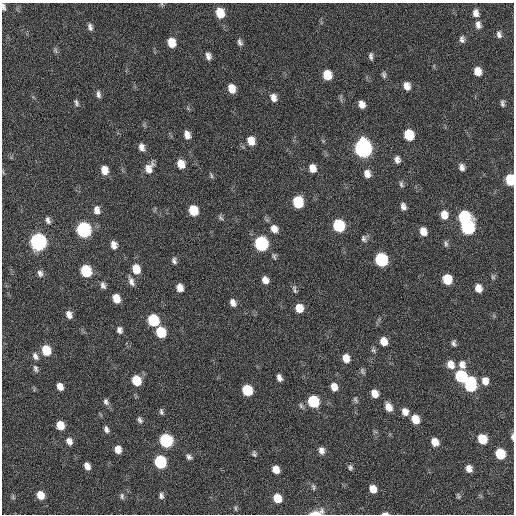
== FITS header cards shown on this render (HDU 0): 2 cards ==
NAXIS1  =                  512 / Axis length
NAXIS2  =                  512 / Axis length

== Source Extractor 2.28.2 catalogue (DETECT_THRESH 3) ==
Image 512 x 512 px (HDU 0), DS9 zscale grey, 1 PNG px = 1 image px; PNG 516 x 516 px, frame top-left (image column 1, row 512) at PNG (2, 3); no overlay
Background 24.5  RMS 5.5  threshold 16.6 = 3 sigma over >= 5 px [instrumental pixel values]
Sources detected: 132; all 132 listed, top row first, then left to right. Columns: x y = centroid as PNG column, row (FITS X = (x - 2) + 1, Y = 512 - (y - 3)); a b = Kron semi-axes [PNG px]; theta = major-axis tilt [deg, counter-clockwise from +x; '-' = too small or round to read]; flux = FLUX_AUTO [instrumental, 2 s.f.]
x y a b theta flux
3 7 8 4 -79 1000
220 13 9 7 -74 8400
476 13 9 7 -78 2200
478 25 10 7 -80 1800
90 27 9 6 -76 1300
499 34 9 6 -83 1300
462 39 8 6 -85 1300
172 42 8 7 - 5800
240 42 9 6 -72 1200
55 50 8 4 -60 720
208 56 9 6 -76 1700
371 56 9 5 -85 1100
478 71 7 6 - 4000
327 75 8 7 - 7100
384 75 8 5 -79 890
407 86 8 6 -74 3000
232 88 8 6 -70 4800
98 94 10 6 -82 1300
273 97 9 7 -70 2300
76 103 9 5 -66 940
502 103 7 4 -88 910
362 104 7 6 - 2600
187 135 9 6 -70 2700
409 135 8 7 - 12000
251 141 10 8 -72 4300
142 147 9 6 -72 2100
363 148 10 8 -80 150000
397 160 8 6 -79 1700
181 164 9 7 -70 4700
462 167 7 6 - 1600
149 168 13 9 65 3500
312 168 9 7 -72 3300
104 170 9 7 -74 4000
367 173 9 7 -71 2600
211 176 8 4 -69 630
510 180 8 6 -83 14000
401 184 9 5 -69 880
298 202 9 7 -77 16000
403 206 7 6 - 1600
97 210 9 7 -84 2300
193 210 8 7 - 9600
444 215 9 7 -80 3900
464 217 9 8 - 31000
220 218 9 5 -56 770
48 220 10 6 -69 1400
339 225 9 7 -71 25000
468 227 9 8 - 41000
274 229 10 8 -62 2800
84 230 9 8 - 68000
423 231 8 6 -66 3500
364 239 9 7 -75 1100
38 242 9 8 - 120000
261 244 9 8 - 46000
446 244 9 5 -83 880
114 245 8 6 -77 2400
274 256 9 5 -70 760
381 260 9 7 -71 37000
174 261 8 6 -73 1200
136 269 10 8 -72 5800
86 271 8 7 - 19000
40 273 9 7 -61 1500
493 277 6 6 - 670
447 279 8 7 - 9700
265 280 8 6 -67 2700
131 281 13 6 -66 1900
103 285 9 6 -71 1300
180 288 8 6 -76 3000
478 288 8 7 - 3200
294 289 13 5 -79 980
116 298 8 6 -68 4600
233 303 9 6 -65 2100
299 308 8 7 - 4800
69 314 8 6 -71 2300
153 320 8 7 - 20000
120 330 8 7 - 1400
161 332 8 7 - 14000
384 341 8 6 -67 4400
454 343 7 5 -83 1000
46 350 9 7 -68 9400
373 350 8 6 -50 780
35 356 10 6 -57 1500
346 358 8 6 -71 4400
451 365 9 8 - 3800
462 365 11 8 -80 2600
35 368 10 6 -76 1100
362 371 8 5 -71 810
461 376 8 7 - 27000
279 378 8 5 -68 1700
136 380 8 7 - 9500
485 381 9 7 -83 3100
471 384 11 8 -86 30000
60 386 7 5 -62 2800
334 387 8 6 -72 3300
247 390 8 7 - 14000
375 393 8 6 -67 3500
355 400 9 5 -65 810
313 401 8 7 - 21000
106 402 8 6 -69 1200
301 406 8 5 -74 900
388 407 9 6 -63 3500
161 412 8 4 -78 830
405 412 8 7 - 2700
415 419 8 7 - 5900
140 420 8 6 -58 1000
60 425 7 6 - 5700
106 429 8 5 -65 1200
512 437 8 4 -89 890
482 439 8 6 -57 9700
166 440 8 7 - 41000
69 441 8 7 - 2100
435 442 8 6 -57 4000
118 449 7 6 - 3100
321 451 9 7 -72 2000
254 454 8 6 -73 830
500 454 8 7 - 14000
189 457 8 6 -37 1100
160 462 8 7 - 30000
87 466 7 5 -64 2600
350 468 7 5 -80 900
469 468 7 6 - 2700
276 469 7 6 - 3900
313 487 9 5 -70 870
373 489 7 6 - 4000
40 495 8 7 - 5300
122 496 9 5 -83 880
161 496 8 6 -82 1100
458 496 7 5 -58 620
13 497 7 5 -79 710
277 498 8 7 - 6300
236 508 8 4 -81 550
317 513 18 6 12 3900
385 513 8 3 4 980
At the frame edge (FLAGS 8, measured only in part): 5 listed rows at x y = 3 7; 510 180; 512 437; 317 513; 385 513